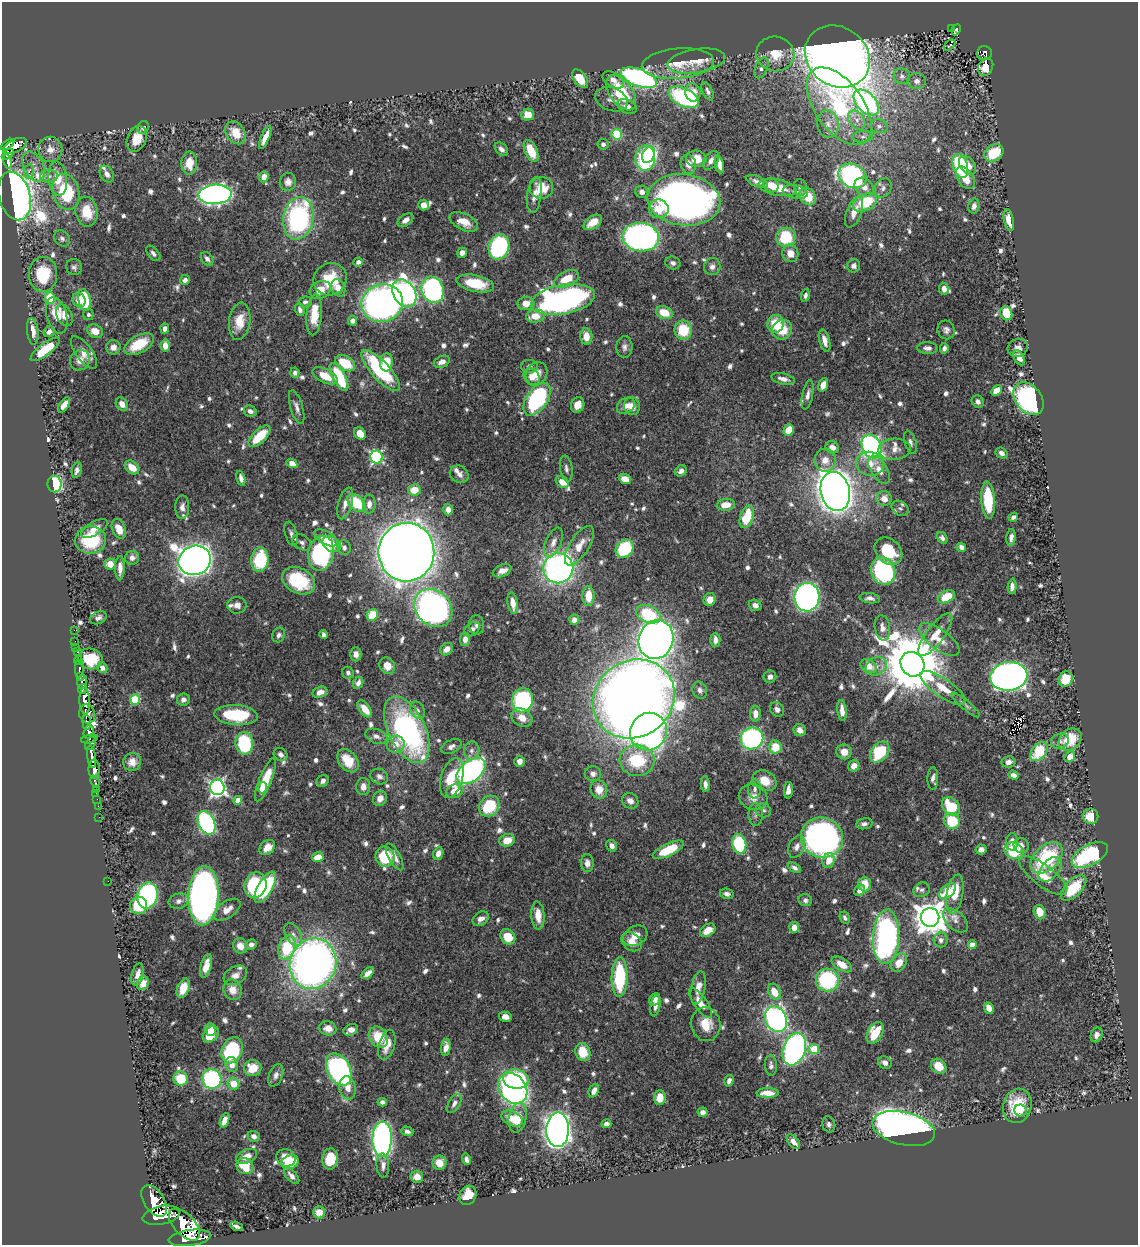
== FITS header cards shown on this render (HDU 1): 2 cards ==
NAXIS1  =                 1136
NAXIS2  =                 1243

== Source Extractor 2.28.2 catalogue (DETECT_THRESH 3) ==
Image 1136 x 1243 px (HDU 1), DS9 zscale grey, 1 PNG px = 1 image px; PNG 1140 x 1247 px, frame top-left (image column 1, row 1243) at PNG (2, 2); each listed source drawn as its Kron ellipse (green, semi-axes under 4 px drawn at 4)
Background 0.617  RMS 0.0091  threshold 0.0272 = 3 sigma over >= 5 px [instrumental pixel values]
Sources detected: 809; of the 809, the 500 brightest by FLUX_AUTO listed and drawn (309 fainter detections omitted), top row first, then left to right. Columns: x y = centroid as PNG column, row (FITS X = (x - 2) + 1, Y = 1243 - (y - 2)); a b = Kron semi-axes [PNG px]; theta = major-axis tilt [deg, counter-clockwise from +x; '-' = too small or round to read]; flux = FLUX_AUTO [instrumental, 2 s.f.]
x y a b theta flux
951 29 2 2 - 5.1
956 30 6 4 64 73
950 45 7 3 42 5.6
984 53 7 7 - 100
775 54 19 17 -12 15
837 57 34 29 -37 1200
696 61 29 12 9 12
678 63 36 15 5 18
986 67 9 7 63 5.4
761 68 11 6 66 2.7
902 76 8 7 - 2.4
639 78 19 8 -20 200
580 79 10 6 -52 13
613 80 12 7 -32 3.8
917 81 9 8 - 3.2
708 91 10 5 -65 2.3
621 93 20 11 -54 31
693 93 9 7 -78 8.6
684 97 16 9 -27 84
611 99 17 11 -21 4.5
866 102 15 9 -46 150
627 106 10 6 -27 4
839 106 44 24 -55 75
528 115 6 6 - 8.4
857 120 10 7 -51 4.1
828 124 14 10 -81 6.5
879 126 8 7 - 2.3
143 127 6 5 - 2.2
236 133 12 9 -54 12
617 134 5 5 - 41
265 137 12 4 67 5.8
863 137 10 5 4 2.3
137 139 13 9 68 11
603 144 5 5 - 2.1
8 145 8 4 37 310
15 146 12 6 25 390
50 149 12 12 - 6.1
501 149 8 5 -50 2.8
531 151 12 6 -66 15
994 153 10 7 34 21
8 154 7 4 36 250
648 155 9 6 67 59
645 158 12 10 87 100
696 159 10 8 -9 11
711 160 10 7 53 4
8 161 7 3 -80 120
189 163 11 8 88 10
688 164 10 7 -77 5.5
719 164 9 4 -76 6.2
968 165 10 7 -52 6.5
34 166 16 10 -63 5.4
960 166 12 7 -73 57
29 171 7 5 82 2.2
107 174 9 6 -57 3.4
49 176 9 6 1 2.7
852 176 15 11 -26 160
264 177 5 4 - 4.3
58 178 17 9 -83 14
965 178 12 7 -56 11
757 181 12 5 -21 2.6
288 182 9 8 - 3.8
771 185 8 6 -36 6.7
778 187 19 8 -10 16
800 187 8 6 -78 2.4
864 187 10 8 -44 5.9
541 188 12 11 - 15
883 188 10 8 57 2.9
66 192 18 13 -74 44
642 192 6 6 - 2.8
795 192 13 6 -11 3.2
215 194 16 9 3 270
534 195 18 7 83 5.1
15 196 25 15 -74 730
808 197 9 7 -50 15
684 200 36 25 -7 380
865 202 13 8 27 32
424 205 5 5 - 4.4
974 206 7 5 78 3
659 209 10 9 - 11
87 212 15 11 -80 16
854 212 16 7 69 7.5
298 218 21 15 80 110
405 220 9 5 36 3.6
1009 220 11 5 -77 6.7
464 222 15 8 -25 7.4
593 222 10 6 34 9.1
641 237 18 14 -8 250
786 237 10 9 - 32
62 238 9 7 -46 2.1
499 247 13 10 72 89
153 253 9 5 -50 2.2
462 253 5 4 - 3.2
790 253 9 8 - 6.7
207 259 7 5 -51 2.5
358 262 5 4 - 2.2
673 263 7 6 - 2
854 266 7 6 - 2.2
74 267 8 7 - 2.1
712 267 8 8 - 2.9
43 274 17 14 -89 28
330 279 17 16 - 22
567 279 13 7 25 13
185 280 5 4 - 2.9
475 283 19 8 -11 20
338 288 9 6 -64 6.3
944 289 6 5 - 4.1
320 290 11 8 27 8.8
433 290 13 11 -71 140
404 293 14 11 -57 290
805 295 6 4 77 2
50 298 6 5 - 25
563 299 32 14 10 230
79 300 7 6 - 6.8
84 300 11 6 -78 33
305 302 6 5 - 2
382 303 21 19 19 360
526 303 8 6 9 6.6
300 310 6 5 - 2.3
664 313 8 6 -22 13
1006 313 7 6 - 18
88 314 5 5 - 2
57 315 18 10 -74 14
64 315 11 7 -63 5.4
314 315 20 7 85 14
535 316 9 6 8 9.5
240 321 18 10 82 13
352 321 4 4 - 3.2
775 324 9 8 - 15
165 329 5 4 - 2.6
683 330 9 8 - 20
782 330 10 9 - 15
946 330 9 8 - 2.7
33 331 13 5 -83 5.5
95 331 8 6 -26 7.7
49 332 6 5 - 2.7
586 336 8 6 -85 6.8
825 341 11 5 -74 5.3
139 344 16 8 28 20
165 346 6 5 - 5.9
113 347 7 7 - 4
624 347 11 8 87 2.8
927 348 10 6 -1 2.6
944 348 5 4 - 2.2
1018 348 10 9 - 4.7
45 349 18 6 37 23
84 352 19 8 -54 7.4
1019 358 8 5 -59 5
80 360 10 9 - 5.7
386 362 9 6 83 17
442 362 8 5 25 4
345 363 11 7 -32 22
529 366 8 6 -3 2.6
381 371 26 9 -48 62
295 373 5 4 - 2.4
536 374 12 10 54 8.3
325 376 14 7 -25 11
339 377 15 6 -62 39
532 377 9 7 -54 5
783 379 12 5 -12 4
823 385 7 4 71 4.9
996 391 6 4 46 8
808 395 15 5 78 3.2
537 399 18 10 57 92
1029 399 18 12 -51 180
978 402 6 5 - 2.6
122 404 7 5 -54 4.7
64 405 8 4 56 6.1
578 405 8 6 69 8.1
626 406 10 7 34 4.5
632 406 9 8 - 5.4
297 407 17 6 -73 3.4
250 411 6 5 - 3
789 430 6 5 - 13
360 433 6 5 - 9.4
259 436 14 6 44 20
910 442 12 6 -73 2.6
872 446 12 9 -63 200
832 447 7 6 - 4.2
894 449 16 10 3 5.9
1002 453 6 5 - 3.2
377 457 6 6 - 100
825 460 11 10 - 6.7
292 463 5 4 - 7.2
870 464 14 12 -13 10
132 467 8 6 -40 9.5
566 469 13 6 -81 2.5
77 470 8 5 77 2.4
879 470 16 8 -59 5.9
681 471 6 5 - 2.3
459 474 10 8 -33 3.5
241 478 8 4 -76 2.9
625 479 6 5 - 7.3
562 482 7 5 -36 7.1
54 484 8 7 - 61
414 490 6 5 - 10
835 491 20 14 -77 970
884 499 8 7 - 6.2
988 500 19 6 -86 32
345 503 16 7 73 4.7
356 503 11 7 -44 28
369 504 9 6 87 4.5
726 505 9 6 8 8.3
182 507 12 7 89 3.7
900 508 9 7 -34 2.1
448 510 6 5 - 3.9
747 517 11 6 69 25
1013 517 5 4 - 2.2
94 528 15 6 30 5.9
119 529 10 6 -67 8
291 534 12 6 -72 2.6
1011 537 8 4 83 2.7
326 538 13 6 -29 7.9
942 538 6 4 -57 2.4
91 540 15 14 - 35
302 542 10 7 -33 2.6
553 542 15 7 67 4.7
332 544 10 7 -35 8.3
579 546 22 9 58 9.1
344 547 7 6 - 2.3
962 547 5 4 - 3
625 549 10 8 48 38
888 551 15 12 -44 24
406 552 29 28 - 1600
321 553 17 12 78 110
132 558 7 6 - 2.9
195 560 16 14 22 830
260 560 12 8 84 37
110 564 6 5 - 7.4
120 568 12 5 89 4.7
558 568 15 14 - 260
502 571 9 6 23 5.3
883 571 14 12 -67 78
299 581 17 12 -27 38
1012 586 7 4 86 2.9
588 596 10 6 90 13
807 597 14 12 87 290
946 597 9 5 26 19
870 598 10 5 -7 2.7
710 600 6 6 - 6.2
513 603 11 5 -81 6.7
237 605 9 8 - 3.2
755 605 6 5 - 3.1
433 608 21 17 -46 340
648 614 13 8 -23 37
372 615 6 5 - 18
98 618 9 6 28 2.3
574 620 5 5 - 3.8
477 625 9 7 -87 2.4
882 628 13 7 -82 4
472 629 8 6 39 2.5
74 630 2 2 - 5.7
279 635 7 6 - 2.2
324 635 4 3 - 2.4
935 635 26 9 54 10
465 639 7 5 85 3.7
939 639 24 10 -36 9.9
656 640 19 17 69 570
715 640 7 5 -89 4.3
75 641 2 2 - 6.3
76 647 2 2 - 5.5
447 649 7 5 41 4.8
77 652 3 2 - 18
356 654 7 5 -90 3
90 659 12 10 -15 21
78 660 4 3 - 93
912 664 13 11 -53 6500
387 666 9 7 -53 6.7
869 666 8 6 -30 8.5
876 666 11 8 26 5.3
102 668 6 5 - 3
79 669 9 3 -88 140
348 673 6 5 - 2
80 676 3 3 - 140
1009 676 19 14 8 460
770 677 6 6 - 3.3
1066 679 8 7 - 14
82 682 7 4 81 530
358 683 6 5 - 2.9
943 688 26 9 -35 12
82 689 5 3 - 240
700 690 9 7 -69 2.5
320 692 8 5 21 4.2
135 699 5 5 - 39
183 699 6 6 - 2.9
634 699 42 38 36 1100
522 700 12 10 76 84
85 701 13 5 -87 1500
966 705 18 4 -40 2.3
365 709 10 5 -53 9
777 709 8 6 -49 2.8
417 710 9 6 -59 2.4
842 711 10 4 -84 5.6
87 714 10 7 -73 520
755 714 7 5 90 5.3
236 715 22 10 -3 39
522 718 11 8 -30 7
87 723 7 3 -85 270
407 730 36 18 -65 150
800 730 6 6 - 4.4
89 732 7 5 71 470
648 732 19 18 - 250
376 736 11 7 -20 3.2
752 738 11 11 - 120
89 739 9 3 12 77
1070 739 12 10 40 18
1060 741 9 7 20 2.8
90 743 7 4 58 130
244 743 11 9 -82 50
396 744 9 8 - 5.7
451 746 11 6 28 2.7
775 747 7 6 - 14
472 751 9 7 80 2.9
844 752 7 7 - 7.4
880 752 12 8 53 37
1039 752 11 7 54 24
281 755 7 6 - 2.5
92 756 11 3 -81 740
1070 756 6 5 - 5.6
637 760 17 15 -4 33
348 761 13 9 -52 15
519 761 5 5 - 3.8
132 762 9 9 - 4.6
1009 762 7 5 12 2.8
854 766 6 5 - 5.9
94 769 9 5 -89 1100
471 771 17 10 39 170
593 774 8 7 - 2.6
1014 775 5 4 - 3.3
379 776 9 7 -26 2.7
452 778 20 11 74 25
933 778 11 5 89 2.5
265 780 23 6 68 23
95 781 6 3 -66 48
323 781 6 5 - 2.4
765 781 12 9 -28 11
705 784 8 4 -86 3.1
217 787 8 7 - 200
363 787 8 7 - 4.1
262 788 6 4 80 3.8
97 789 3 2 - 16
599 789 9 8 - 8.1
755 789 9 6 82 2.9
788 790 8 4 86 3.6
455 791 9 6 23 9.9
96 793 2 2 - 8.6
753 797 14 12 -20 6.4
380 798 8 6 65 4.9
97 799 2 2 - 9.5
238 800 4 4 - 7.7
630 801 8 7 - 3.9
98 806 2 2 - 7.2
489 806 11 9 49 33
951 806 10 7 -48 25
763 810 8 7 - 2
756 815 11 7 -89 2.4
1091 816 7 7 - 13
99 817 2 2 - 7.4
952 821 8 8 - 24
207 823 12 8 -65 130
864 824 8 5 10 2.2
822 838 21 20 - 340
507 840 8 6 16 7.8
1012 842 8 6 85 3.8
739 844 10 7 -76 40
1021 845 8 7 - 3.4
612 846 6 5 - 3.5
267 847 8 6 43 6.8
797 847 11 7 66 3.2
668 850 17 6 25 20
981 850 5 5 - 2.6
1014 851 10 8 -26 28
438 853 6 5 - 4
1090 855 20 10 28 63
318 857 6 4 14 8.4
385 857 10 9 - 31
394 857 15 6 -61 4.7
1047 858 19 12 43 46
829 860 7 6 - 6.8
587 863 9 6 -87 3.4
794 868 7 4 -29 2.1
1050 869 14 8 50 5.4
1043 875 29 10 -37 12
108 881 2 2 - 65
865 884 7 6 - 11
255 885 13 11 72 58
265 887 17 7 61 39
1074 888 16 8 45 24
860 890 6 5 - 3.3
922 890 8 7 - 2.3
948 891 10 6 39 20
727 894 7 5 -14 2.3
955 894 20 8 80 14
147 895 13 10 78 110
203 896 29 15 87 440
805 900 7 6 - 2
178 901 10 7 16 2.7
139 905 9 8 - 23
227 910 15 8 35 6.1
1040 912 7 5 -71 7.9
538 916 14 6 -86 9
930 917 9 9 - 1200
845 918 6 4 -63 2
481 919 9 6 35 3.9
955 920 15 9 -43 5.2
794 927 5 5 - 7.4
708 930 8 6 35 7.3
293 934 12 7 -60 3.3
635 936 13 9 28 5.6
508 937 8 6 -49 13
886 937 27 13 86 180
941 940 7 7 - 2.9
632 942 11 8 -37 5.2
251 944 6 5 - 2.5
972 945 4 4 - 7
240 946 8 7 - 5.3
287 947 12 8 71 29
899 963 10 7 58 8.6
313 964 26 23 70 400
842 964 11 6 -32 8.2
206 966 12 5 74 6.5
368 973 7 4 41 4.5
138 974 11 5 76 4.2
235 975 12 9 29 4.7
620 977 20 8 89 47
827 980 11 11 - 63
143 983 7 6 - 5.7
183 988 10 6 68 9.3
698 988 16 7 78 6.9
233 990 10 9 - 6.4
774 992 8 6 -62 11
655 999 6 5 - 2.9
701 1003 17 6 -55 7.8
655 1006 11 5 79 3
989 1008 6 4 -66 6.2
505 1017 6 5 - 4.5
776 1019 13 10 -63 170
706 1024 17 14 -80 13
328 1028 9 7 -14 5.5
210 1029 6 5 - 6.6
351 1030 7 5 27 4.1
875 1033 12 7 63 17
211 1034 9 6 49 14
1097 1035 7 5 68 3.3
378 1037 11 9 -55 15
387 1045 15 8 73 7.6
446 1047 9 4 83 5.2
794 1049 17 11 71 210
814 1049 5 5 - 26
232 1050 13 10 67 60
583 1052 9 7 -74 15
885 1063 7 6 - 3.6
232 1064 7 6 - 5.7
771 1065 10 6 -86 2.3
939 1066 8 7 - 12
253 1068 8 8 - 11
339 1069 17 11 -62 210
276 1075 12 6 69 3.1
181 1078 7 7 - 18
212 1079 10 9 - 80
516 1079 13 9 -10 63
729 1081 6 4 72 2.5
234 1084 6 5 - 11
348 1088 11 8 -82 6.1
513 1088 17 13 -52 210
594 1091 7 4 66 4.4
767 1093 11 5 1 6.7
660 1097 7 5 86 10
382 1102 4 4 - 2.5
454 1104 11 5 58 2.7
1018 1106 17 14 74 23
1021 1110 6 6 - 2.7
703 1112 5 5 - 2.5
512 1118 11 7 -25 8.8
518 1118 15 9 77 14
225 1120 7 4 72 6.1
606 1124 5 4 - 2.5
829 1124 8 6 -74 2.1
904 1129 32 16 -13 450
558 1130 17 11 88 650
407 1131 6 4 -17 2.3
254 1136 6 5 - 2.6
382 1139 17 10 88 220
793 1142 9 5 -49 4.2
246 1156 11 6 23 5.4
286 1158 10 8 -25 8.4
330 1159 10 8 81 15
466 1159 6 4 -73 2
290 1162 9 6 18 18
439 1163 7 7 - 6.5
383 1165 12 6 -86 3.7
245 1166 9 7 -34 14
291 1176 10 5 -49 3.1
417 1177 6 6 - 5.8
468 1195 10 8 63 14
154 1201 17 10 -57 3200
319 1212 6 6 - 4.7
161 1215 19 9 12 2700
184 1225 19 10 -47 2200
237 1226 7 3 -21 2.2
190 1238 21 8 8 1900
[309 fainter detections neither listed nor drawn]